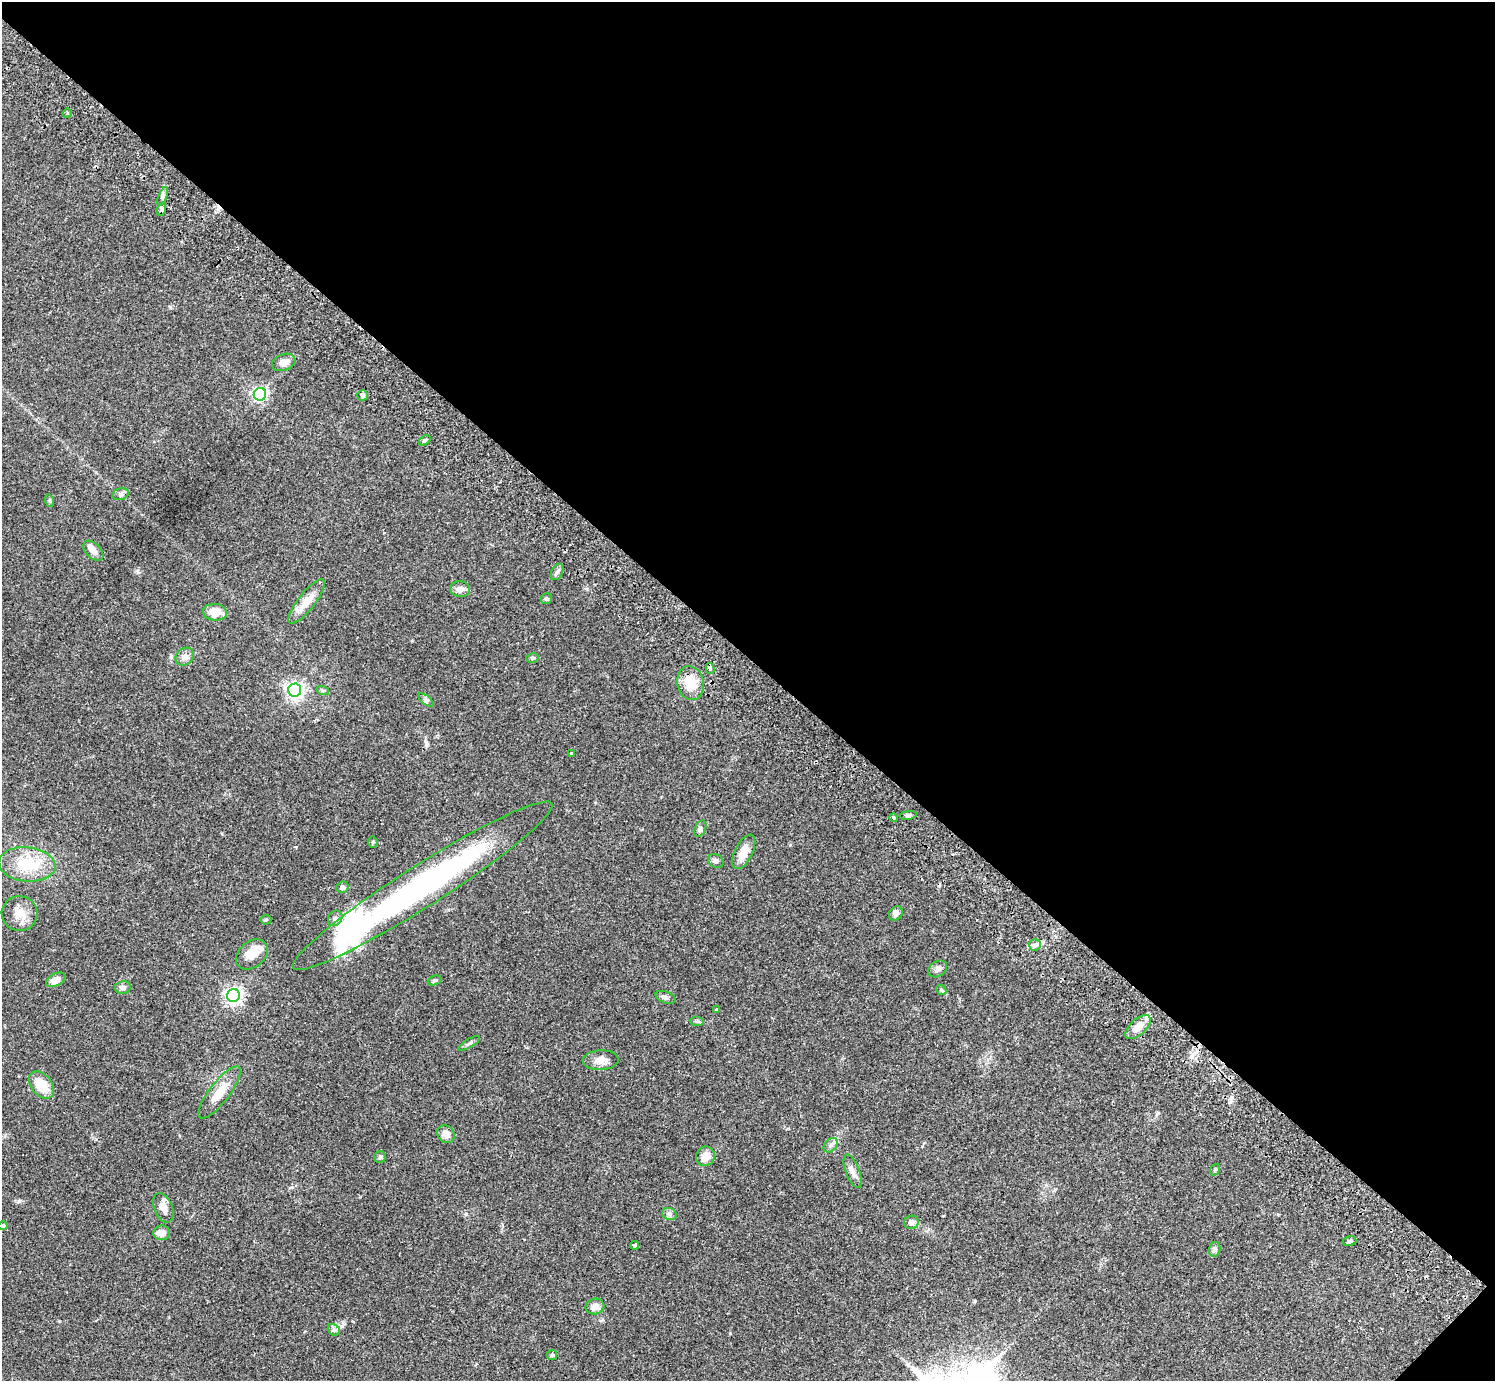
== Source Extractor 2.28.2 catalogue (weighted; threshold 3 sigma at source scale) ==
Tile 8 of 4 x 4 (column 4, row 2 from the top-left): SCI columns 4524-6016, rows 3106-4484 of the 6059 x 6069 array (HDU 1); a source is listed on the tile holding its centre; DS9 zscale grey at full resolution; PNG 1497 x 1383 px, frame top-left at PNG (2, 2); each listed source drawn as its Kron ellipse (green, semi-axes under 4 px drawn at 4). Shown black and unused: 48% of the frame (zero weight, under 2 of 3 exposures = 3% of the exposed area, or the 3 px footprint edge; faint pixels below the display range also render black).
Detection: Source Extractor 2.28.2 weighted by HDU 2 'WHT'; one run over the whole footprint, this tile lists its part. Background 0.109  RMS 0.0064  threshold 0.0288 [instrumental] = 3 sigma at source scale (4.5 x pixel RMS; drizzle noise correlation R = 1.50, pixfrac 1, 0.05/0.05 arcsec/px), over >= 5 px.
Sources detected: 73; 4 inside a brighter listed object's ellipse — not listed separately; the other 69 listed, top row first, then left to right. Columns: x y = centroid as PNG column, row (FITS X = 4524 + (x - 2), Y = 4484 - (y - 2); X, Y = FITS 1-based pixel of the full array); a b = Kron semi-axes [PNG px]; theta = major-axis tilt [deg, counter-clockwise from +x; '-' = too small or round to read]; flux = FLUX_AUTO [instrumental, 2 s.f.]
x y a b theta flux
67 113 4 3 - 0.82
163 197 10 3 69 1.5
162 209 7 4 71 1.3
284 362 12 8 21 4
260 394 6 6 - 140
362 395 5 5 - 1.7
424 440 6 4 35 1.1
121 494 8 6 16 1.7
50 501 6 4 -72 0.81
93 551 12 7 -46 3.3
557 572 8 5 62 1.6
460 589 10 8 -5 3.6
546 599 5 5 - 1.1
307 601 27 8 52 10
215 612 12 8 -5 7.6
185 657 10 8 41 3.5
532 658 6 4 14 1
710 668 5 4 - 1.3
690 683 17 13 -80 13
295 690 6 6 - 220
323 691 6 4 -19 0.93
426 700 9 4 -37 1.5
572 753 4 3 - 0.6
908 815 8 4 9 1.3
894 818 4 4 - 1
700 829 8 5 63 1.5
373 842 5 5 - 0.79
744 852 18 9 63 8.3
716 861 8 6 -33 1.6
27 864 28 17 -6 25
422 886 153 20 32 180
342 887 6 5 - 1.6
20 913 18 17 - 8.9
896 913 8 6 49 2.2
335 918 8 7 - 2.1
266 920 5 5 - 0.81
1035 945 6 6 - 1.6
252 954 18 13 40 7.5
938 969 10 7 30 2.3
56 980 10 6 27 5.2
434 980 7 4 22 0.96
123 987 8 6 10 2.5
941 990 5 4 - 0.86
233 995 6 6 - 220
665 997 10 6 -19 2.1
717 1010 3 3 - 1.5
697 1021 7 5 -6 1.1
1138 1027 16 8 43 9.8
469 1043 12 4 30 1.5
601 1060 18 9 3 5.1
41 1085 15 10 -50 13
219 1092 32 10 52 11
446 1134 9 8 - 4.5
831 1145 8 6 47 2
705 1156 10 9 - 6.4
380 1157 6 5 - 1.2
1215 1170 6 4 69 0.88
852 1171 18 6 -69 3.6
163 1208 15 9 -66 4.8
669 1214 7 6 - 1.7
911 1222 7 6 - 2.5
3 1226 4 4 - 1.8
162 1233 8 7 - 4.8
1350 1241 6 5 - 1.2
635 1245 4 4 - 2.9
1215 1249 7 6 - 1.9
595 1306 9 7 14 4.6
334 1330 7 5 -43 1.4
552 1355 5 5 - 0.92
Isophote crosses this tile's border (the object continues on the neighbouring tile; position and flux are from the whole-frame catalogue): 1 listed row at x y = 3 1226
Unlisted compact peaks at least as high as the median listed source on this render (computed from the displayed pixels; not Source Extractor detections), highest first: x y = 19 1201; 466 1214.